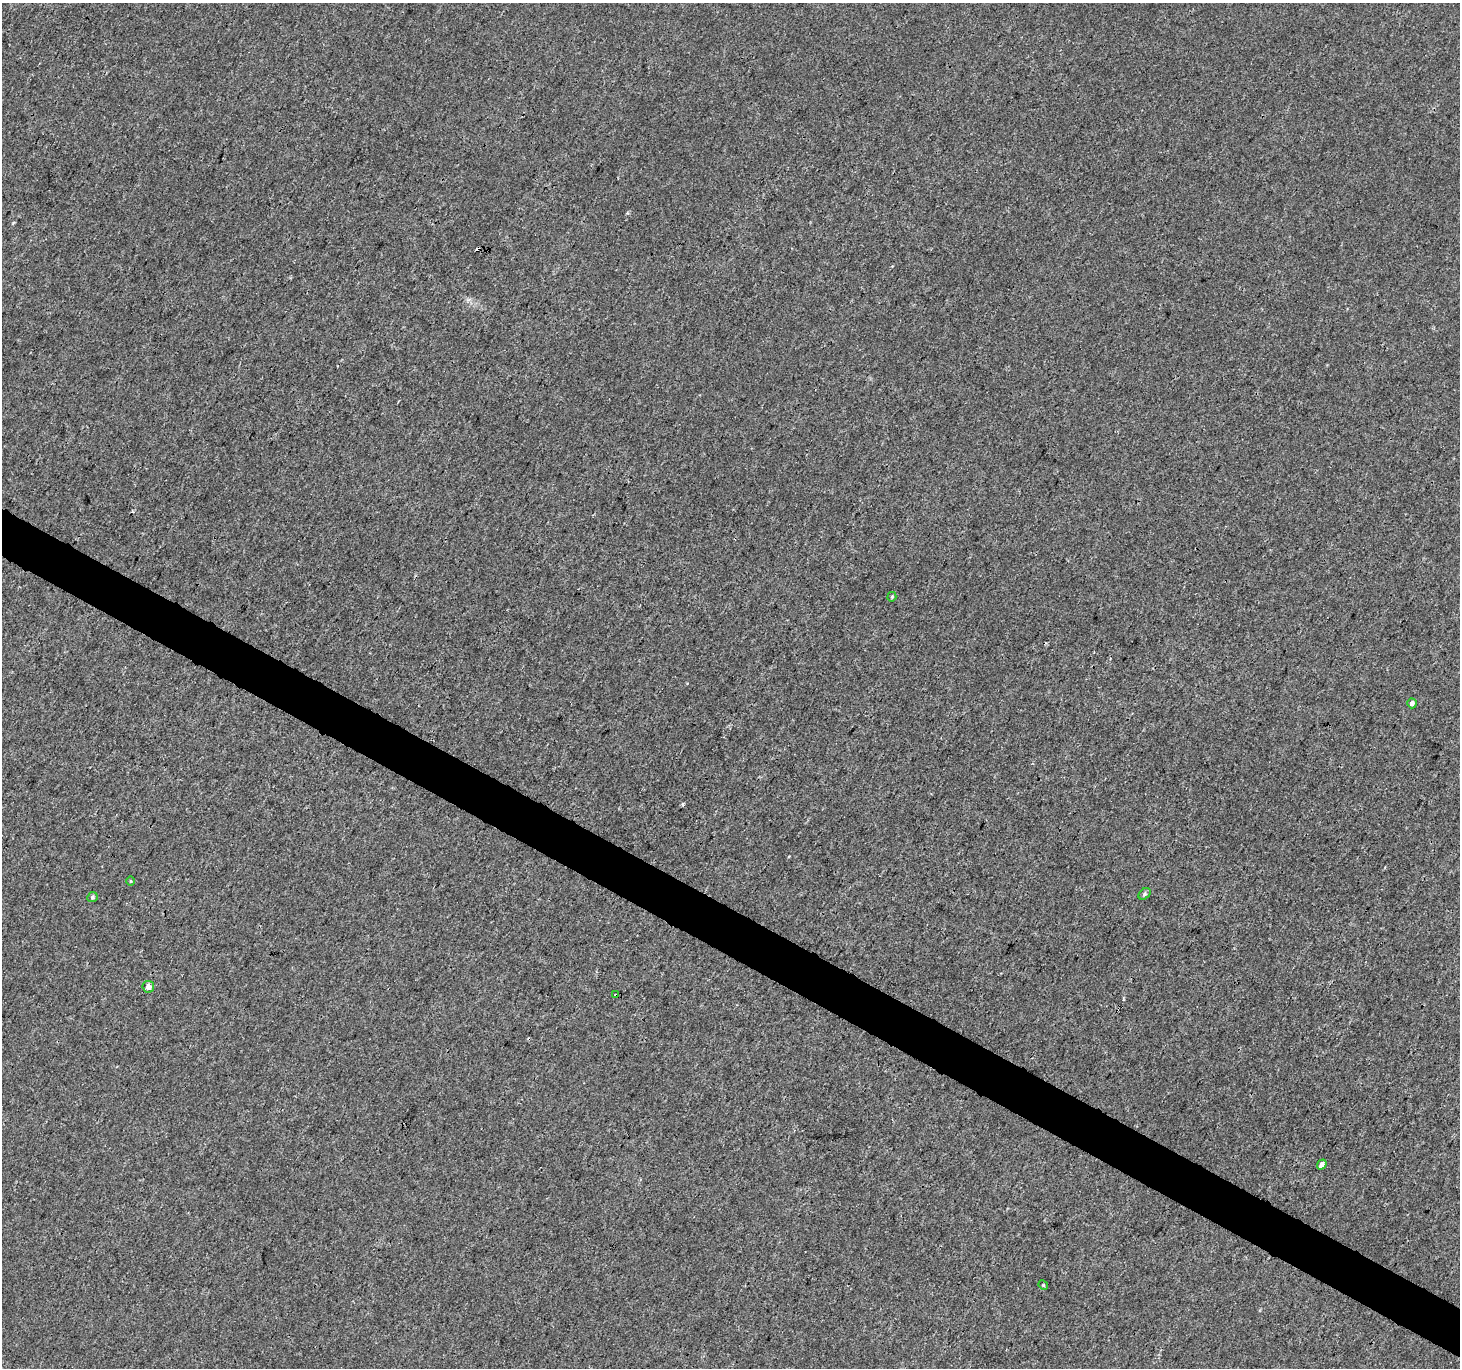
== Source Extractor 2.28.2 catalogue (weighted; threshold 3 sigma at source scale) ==
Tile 6 of 4 x 4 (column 2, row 2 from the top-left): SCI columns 1459-2916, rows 2928-4293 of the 5840 x 5921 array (HDU 1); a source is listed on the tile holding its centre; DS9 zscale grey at full resolution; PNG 1462 x 1370 px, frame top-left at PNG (2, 3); each listed source drawn as its Kron ellipse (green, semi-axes under 4 px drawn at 4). Shown black and unused: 4% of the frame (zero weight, under 3 of 4 exposures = <1% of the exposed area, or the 3 px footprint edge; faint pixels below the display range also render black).
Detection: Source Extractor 2.28.2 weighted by HDU 2 'WHT'; one run over the whole footprint, this tile lists its part. Background 4.50e-04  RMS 0.0016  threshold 0.00725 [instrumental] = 3 sigma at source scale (4.5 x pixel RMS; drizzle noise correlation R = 1.50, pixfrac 1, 0.0396/0.0396 arcsec/px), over >= 5 px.
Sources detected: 10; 1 cosmic-ray / hot-pixel residue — neither listed nor drawn; the other 9 listed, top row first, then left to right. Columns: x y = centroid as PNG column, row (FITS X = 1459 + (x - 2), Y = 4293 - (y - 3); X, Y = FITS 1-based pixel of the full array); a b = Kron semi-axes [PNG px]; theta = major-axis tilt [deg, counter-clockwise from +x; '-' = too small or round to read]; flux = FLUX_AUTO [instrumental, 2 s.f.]
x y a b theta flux
892 597 5 4 - 0.19
1412 703 5 4 - 0.67
131 881 4 3 - 0.14
1145 894 7 5 43 0.36
92 897 5 5 - 0.32
148 987 6 5 - 0.93
616 995 3 2 - 0.23
1322 1164 5 4 - 0.77
1043 1285 5 4 - 0.18
Overlapping masked pixels (flux is a lower limit): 1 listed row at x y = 616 995